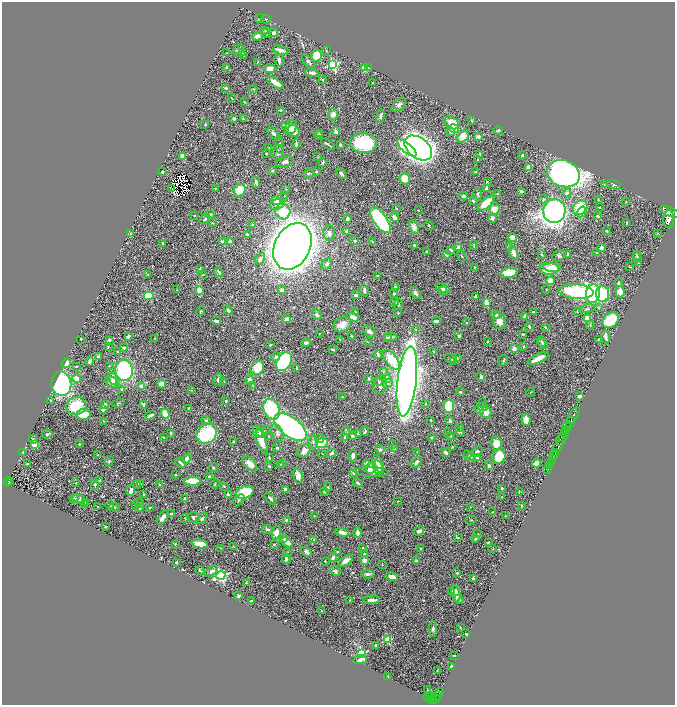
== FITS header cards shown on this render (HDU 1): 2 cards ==
NAXIS1  =                 1345
NAXIS2  =                 1405

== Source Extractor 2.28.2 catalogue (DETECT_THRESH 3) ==
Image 1345 x 1405 px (HDU 1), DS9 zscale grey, zoomed out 1/2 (1 PNG px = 2 x 2 image px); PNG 677 x 707 px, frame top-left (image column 1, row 1405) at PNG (2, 2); each listed source drawn as its Kron ellipse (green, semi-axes under 4 px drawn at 4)
Background 0.698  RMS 0.018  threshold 0.0541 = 3 sigma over >= 5 px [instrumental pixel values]
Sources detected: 641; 38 cannot appear on this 1/2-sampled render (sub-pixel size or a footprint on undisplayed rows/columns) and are neither listed nor drawn; of the other 603, the 500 brightest by FLUX_AUTO listed and drawn (103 fainter detections omitted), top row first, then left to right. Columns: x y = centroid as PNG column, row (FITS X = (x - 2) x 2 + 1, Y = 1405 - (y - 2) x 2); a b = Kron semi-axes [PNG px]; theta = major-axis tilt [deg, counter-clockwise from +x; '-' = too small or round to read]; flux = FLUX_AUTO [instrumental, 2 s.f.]
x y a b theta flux
260 19 4 2 - 2.4
266 19 5 3 - 2.8
265 30 4 2 - 2.4
274 33 5 4 - 9.1
266 34 5 3 - 4.2
257 36 5 4 - 11
238 50 6 4 36 6.4
281 50 8 3 -15 22
326 51 3 1 - 2.7
227 53 2 2 - 2
243 53 3 3 - 3.1
244 56 4 2 - 3.4
317 56 6 5 - 94
279 60 7 4 -79 12
257 62 3 1 - 2.1
309 62 9 3 -50 8.1
333 65 4 4 - 530
227 67 3 2 - 13
364 68 4 3 - 38
368 68 4 3 - 5.6
269 69 6 4 4 35
312 73 7 3 -9 14
323 80 4 3 - 3.1
275 83 9 3 -34 52
373 83 2 2 - 1.8
226 88 3 2 - 5.2
253 89 4 2 - 2.4
231 97 2 2 - 1.9
244 102 3 2 - 2.6
399 105 9 5 45 12
280 110 2 2 - 2.8
333 114 6 5 - 24
380 116 6 3 77 10
243 118 3 3 - 3.1
234 119 3 3 - 10
471 121 4 3 - 3
452 123 8 5 -30 56
205 124 2 2 - 3.7
286 125 4 3 - 11
291 128 7 5 63 28
454 128 5 3 - 39
498 130 4 3 - 4
294 131 6 5 - 37
336 131 4 3 - 12
451 131 3 3 - 23
273 133 8 3 -46 9.1
319 133 4 3 - 4.5
318 135 4 4 - 7.5
463 136 7 4 48 47
478 137 2 2 - 57
363 143 13 10 -3 230
296 144 5 2 - 8
328 144 8 2 -36 6.6
280 145 9 3 -85 9.4
340 145 4 2 - 5.8
269 148 3 2 - 2.4
407 148 12 4 -40 170
418 148 15 10 -38 3400
266 153 3 2 - 3.4
278 153 8 5 -88 14
480 154 4 2 - 6.4
183 156 3 3 - 40
522 156 3 2 - 5.5
318 157 4 3 - 2
477 160 3 1 - 2.5
285 162 9 5 16 17
323 162 4 2 - 4.2
528 167 3 3 - 37
272 171 3 2 - 4.8
162 172 3 2 - 8.9
316 172 2 2 - 4.2
476 172 4 3 - 4.2
308 173 5 3 - 4.7
341 174 6 3 -44 9.2
563 174 17 13 -22 2000
405 179 6 5 - 49
256 182 6 3 -76 9.9
487 182 3 2 - 1.9
604 185 4 3 - 3.2
614 185 7 4 -15 5.3
172 188 2 1 - 2.1
215 188 2 2 - 2.3
486 188 4 2 - 14
286 189 2 2 - 2.5
240 190 6 5 - 87
521 191 3 2 - 5.7
567 193 4 4 - 11
478 194 5 3 - 6.1
497 194 2 2 - 1.9
285 196 3 2 - 2
463 196 4 3 - 9.6
543 199 5 3 - 4.5
598 200 4 2 - 2
276 201 5 3 - 22
473 201 4 2 - 6.1
626 202 3 2 - 2.7
486 203 10 4 42 93
277 204 7 5 19 20
600 207 2 2 - 3.6
396 208 3 2 - 3.1
580 208 8 6 47 110
494 209 6 5 - 41
418 210 2 1 - 1.9
554 211 12 11 - 2100
283 212 8 7 - 95
582 212 6 4 58 78
670 212 10 4 -22 3900
210 214 4 4 - 5.5
194 216 3 3 - 2.1
598 216 3 3 - 4.9
395 217 5 3 - 16
492 218 3 3 - 17
205 219 6 3 38 6.4
347 219 4 3 - 13
669 219 9 5 -87 4300
380 220 15 6 -54 620
212 223 2 2 - 2
627 223 4 2 - 3.5
253 224 4 3 - 3.5
429 226 5 3 - 3.2
414 227 7 4 -66 35
347 231 3 3 - 13
607 231 4 4 - 4.5
329 233 8 5 -88 12
657 233 3 2 - 2.2
130 234 3 3 - 3.8
247 235 3 3 - 6
512 238 4 4 - 32
230 241 4 2 - 12
355 241 2 2 - 10
222 242 4 3 - 12
373 242 4 2 - 3.6
162 243 3 2 - 2.9
414 245 3 3 - 4.4
474 245 4 2 - 3
292 246 24 17 63 6500
459 247 3 3 - 22
509 247 3 3 - 2.5
601 248 3 3 - 14
426 251 3 2 - 4.2
450 251 4 3 - 19
514 253 7 4 -69 24
597 253 2 2 - 2.8
567 254 3 3 - 3.5
447 255 5 4 - 9.3
541 255 3 2 - 2.6
636 255 4 2 - 2.8
461 256 6 2 -53 3.1
559 256 7 5 29 5.8
637 257 5 3 - 4.3
260 259 6 4 61 19
638 263 3 2 - 1.8
327 264 6 4 52 9.3
474 267 2 2 - 2.4
630 267 3 2 - 2.5
552 268 9 4 -5 49
199 269 4 2 - 2.3
549 269 9 6 -2 86
219 272 5 3 - 7.9
509 273 8 5 9 120
148 274 3 3 - 2.3
203 275 4 2 - 2.2
377 276 2 2 - 7.3
550 281 4 3 - 59
619 283 4 3 - 4.7
395 287 3 3 - 5.3
443 288 8 3 -23 9.2
177 290 2 2 - 2
199 290 4 3 - 42
282 290 3 3 - 20
364 290 6 3 -82 11
546 290 2 2 - 1.9
443 291 4 4 - 5.3
576 292 17 7 -3 590
620 292 5 4 - 31
416 293 7 4 -46 11
394 294 3 2 - 5.2
593 294 9 7 83 280
603 294 8 6 -86 190
356 295 4 3 - 6.5
148 296 5 3 - 120
476 296 3 2 - 6.7
394 302 4 3 - 6.8
486 302 4 3 - 31
398 304 6 4 84 4.5
598 308 4 3 - 3.1
587 309 8 3 12 7
228 310 5 4 - 7.8
200 311 5 2 - 3
578 311 3 3 - 3.1
355 312 3 3 - 4.4
533 312 3 2 - 5.5
398 313 2 2 - 4.1
317 315 5 4 - 10
496 315 5 4 - 8.9
524 316 4 2 - 6.8
353 317 6 4 -26 22
287 319 4 4 - 14
587 319 4 3 - 48
611 320 9 7 45 180
216 321 5 3 - 15
436 321 4 2 - 10
499 321 8 6 -72 37
467 323 2 2 - 3.8
342 325 9 7 28 34
590 325 4 3 - 3.3
529 326 4 2 - 5
545 327 3 2 - 4.9
416 329 3 3 - 3
370 332 7 5 -37 15
319 334 2 2 - 2.5
523 334 3 2 - 5.5
128 336 4 3 - 10
351 336 3 2 - 2.9
459 336 4 3 - 6.2
387 337 4 2 - 4.1
391 337 6 2 2 11
606 337 6 3 -81 17
155 338 2 2 - 2
81 339 2 2 - 6.8
598 339 3 2 - 2.3
109 340 3 2 - 9.4
340 340 3 2 - 1.8
487 341 3 2 - 3.7
542 341 5 3 - 5.4
367 342 3 2 - 2
306 343 4 3 - 9
543 344 6 3 -53 7.1
270 345 3 2 - 3.9
108 347 3 2 - 2.4
523 347 3 3 - 3.3
124 348 3 3 - 5.2
332 349 3 2 - 4.9
514 349 2 2 - 64
118 352 4 3 - 3.3
434 352 2 2 - 5.9
378 354 4 2 - 8.5
98 356 3 3 - 6.3
276 357 4 3 - 12
457 358 3 2 - 3.3
538 358 12 3 26 43
451 359 6 3 -18 6.7
392 360 11 6 -52 120
503 360 6 3 77 5.1
454 361 4 2 - 4.8
90 362 4 3 - 7.5
284 362 10 7 59 340
66 363 5 4 - 40
76 366 3 2 - 2.6
109 366 3 2 - 1.8
257 368 8 6 53 140
296 368 3 2 - 3
124 370 10 9 - 410
383 371 4 3 - 2.9
481 377 3 3 - 8.9
77 378 4 4 - 21
113 378 6 4 -80 27
369 378 4 3 - 5
387 378 4 3 - 27
218 379 6 3 76 8.3
250 380 4 4 - 28
224 381 2 2 - 4.1
378 381 4 3 - 4.8
407 381 35 9 83 4000
111 382 7 5 -24 25
388 383 5 4 - 6.4
61 384 12 10 -82 490
161 384 4 4 - 26
380 385 9 6 75 18
142 386 3 3 - 44
253 386 3 3 - 2.8
122 390 4 3 - 4.8
191 390 3 3 - 2.4
460 392 3 2 - 5.4
531 392 5 2 - 2.3
579 396 3 3 - 10
342 397 3 2 - 2.4
51 401 4 3 - 4.3
226 401 3 3 - 4.5
118 403 6 2 19 2.7
483 403 3 2 - 1.9
143 404 4 2 - 4.5
425 404 3 2 - 2.5
105 405 3 2 - 24
76 406 10 8 14 140
449 406 7 5 84 160
483 407 5 4 - 5.3
189 408 3 3 - 3.6
103 409 4 3 - 12
272 409 11 8 -64 270
479 409 5 3 - 18
486 412 5 5 - 31
83 414 7 5 4 72
165 414 5 3 - 56
151 415 5 2 - 10
573 415 9 2 59 1400
206 420 5 3 - 5.3
431 420 2 2 - 3.6
526 420 6 4 -80 40
104 421 3 2 - 2.2
450 421 3 2 - 14
570 422 6 2 66 910
567 426 5 2 - 280
290 427 19 9 -37 1900
460 427 2 2 - 2.5
566 429 3 2 - 260
346 430 4 3 - 3.4
263 431 8 4 27 6.3
365 432 4 3 - 6.4
448 432 2 2 - 2
460 432 4 2 - 3.1
171 433 3 3 - 5.2
260 433 5 4 - 8.3
277 433 9 5 -70 15
358 433 2 2 - 19
565 433 4 2 - 630
47 434 5 3 - 5.3
207 434 11 9 44 350
269 436 3 3 - 2.2
352 436 4 4 - 6.7
450 436 3 3 - 2.7
163 437 3 3 - 2.7
563 437 2 1 - 180
345 438 3 3 - 13
432 438 4 4 - 4.1
33 439 4 4 - 7.6
260 439 15 5 -67 73
320 439 4 4 - 11
561 440 5 3 - 890
234 442 3 2 - 6.3
313 442 7 5 -86 10
322 443 6 5 - 140
35 444 4 3 - 49
79 444 2 2 - 3.9
496 444 6 5 - 55
392 445 3 2 - 2
452 447 3 2 - 2.5
558 447 7 3 56 2000
277 448 3 2 - 8
380 449 4 3 - 8.2
394 449 3 3 - 8.2
304 451 7 6 - 18
23 452 4 3 - 4.6
417 452 3 2 - 2
445 452 4 2 - 10
477 452 6 3 41 10
555 452 3 2 - 500
332 453 5 3 - 9.5
322 454 4 2 - 2
98 455 3 2 - 3.5
468 455 4 3 - 4.1
353 456 5 2 - 22
499 456 8 6 78 67
554 456 4 2 - 610
471 457 4 3 - 5.8
187 458 5 4 - 14
269 458 4 3 - 3.1
477 458 3 2 - 31
553 458 2 1 - 190
109 461 5 4 - 5.3
416 462 5 3 - 14
551 462 3 1 - 190
181 463 6 2 -45 11
282 463 2 2 - 3.2
367 463 3 3 - 16
537 463 4 3 - 31
27 464 2 2 - 2.1
250 464 9 5 -48 39
281 464 2 2 - 2.3
379 464 9 4 -68 27
489 465 4 3 - 8.4
549 465 3 2 - 150
269 466 3 2 - 5.2
213 467 4 3 - 3.7
370 468 5 5 - 35
378 468 7 5 -77 38
547 469 2 2 - 59
372 472 17 5 -2 19
354 473 3 3 - 15
176 474 3 3 - 3.1
209 476 3 3 - 4.3
298 476 8 4 -78 21
100 480 3 3 - 3.9
192 481 8 4 0 140
8 482 5 2 - 100
10 482 3 3 - 93
76 483 3 2 - 2.3
358 483 5 2 - 6.2
95 484 5 3 - 5.3
137 484 3 2 - 11
141 484 3 2 - 1.8
215 484 5 2 - 2.5
160 485 2 2 - 11
224 486 3 2 - 3.4
328 487 4 4 - 5.2
502 488 2 2 - 8.3
285 489 4 3 - 13
131 490 6 3 74 22
519 491 2 1 - 1.9
245 492 9 6 22 170
324 492 4 3 - 4.2
228 494 3 2 - 12
144 495 3 2 - 4.3
502 497 3 2 - 3.7
74 499 4 3 - 3.6
79 499 7 3 -17 12
184 499 4 2 - 6.4
270 499 7 3 -48 7.9
239 500 7 4 45 5.9
397 501 2 1 - 1.9
85 502 2 2 - 2.8
139 503 5 4 - 6.5
136 504 3 3 - 3.2
85 505 2 2 - 2.3
110 505 4 3 - 7.3
521 506 2 2 - 2.6
98 507 2 1 - 2.3
114 507 5 2 - 2.3
150 507 3 2 - 3.3
470 507 3 2 - 2
140 508 3 3 - 7.5
493 512 3 2 - 2.8
172 514 3 2 - 15
314 516 3 2 - 1.8
505 516 2 2 - 1.9
194 517 6 5 - 9.7
163 518 8 4 55 25
185 518 3 2 - 2.2
202 518 6 4 52 8
287 520 2 2 - 38
471 520 6 2 16 2.5
105 527 2 2 - 3.3
267 529 5 3 - 9.2
419 531 5 3 - 16
342 532 6 3 -14 35
276 533 7 4 74 28
357 533 5 3 - 22
477 534 2 2 - 2.4
458 537 4 2 - 2.7
283 538 4 3 - 3.5
475 539 3 2 - 7.3
314 540 3 3 - 2.6
287 542 6 3 -32 38
488 542 2 2 - 2.1
175 544 3 2 - 2
200 544 8 3 -11 79
274 544 2 2 - 2.6
233 546 2 2 - 2.2
220 548 2 1 - 2
363 548 4 3 - 4.4
421 548 2 2 - 9.1
493 549 3 2 - 1.9
306 551 6 4 -40 10
337 552 3 3 - 4.3
287 553 4 3 - 2.8
364 554 3 3 - 12
333 557 4 3 - 12
286 559 5 3 - 14
365 560 4 3 - 21
325 561 2 2 - 4.8
346 561 8 3 36 21
416 561 3 2 - 6.4
176 562 2 2 - 5
382 565 2 2 - 2.3
200 571 5 2 - 3.6
212 571 7 4 37 12
335 571 6 4 -42 11
457 573 2 2 - 5.5
368 574 7 3 5 9.4
221 576 4 4 - 700
392 577 6 3 -15 38
473 578 3 2 - 4.9
246 583 3 3 - 4.4
452 591 3 2 - 2.1
456 593 8 3 -79 32
238 596 3 2 - 6.1
458 599 5 3 - 7.5
350 600 3 2 - 2.8
372 600 8 3 1 19
251 601 3 2 - 4.1
321 611 2 2 - 2.5
460 627 3 2 - 1.9
433 629 8 3 89 9.6
466 634 2 2 - 5.2
388 640 3 3 - 160
376 645 3 2 - 3.2
362 653 3 3 - 330
454 655 2 2 - 2.5
360 660 6 4 7 15
451 666 3 2 - 4.7
437 671 2 1 - 1.9
388 676 2 2 - 2.4
427 690 3 2 - 1.9
439 692 4 2 - 220
437 695 4 2 - 260
427 696 3 2 - 71
432 696 4 3 - 310
429 697 3 2 - 110
433 699 3 2 - 270
435 699 4 2 - 410
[103 fainter detections neither listed nor drawn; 38 sub-pixel or undisplayed-footprint detections neither listed nor drawn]